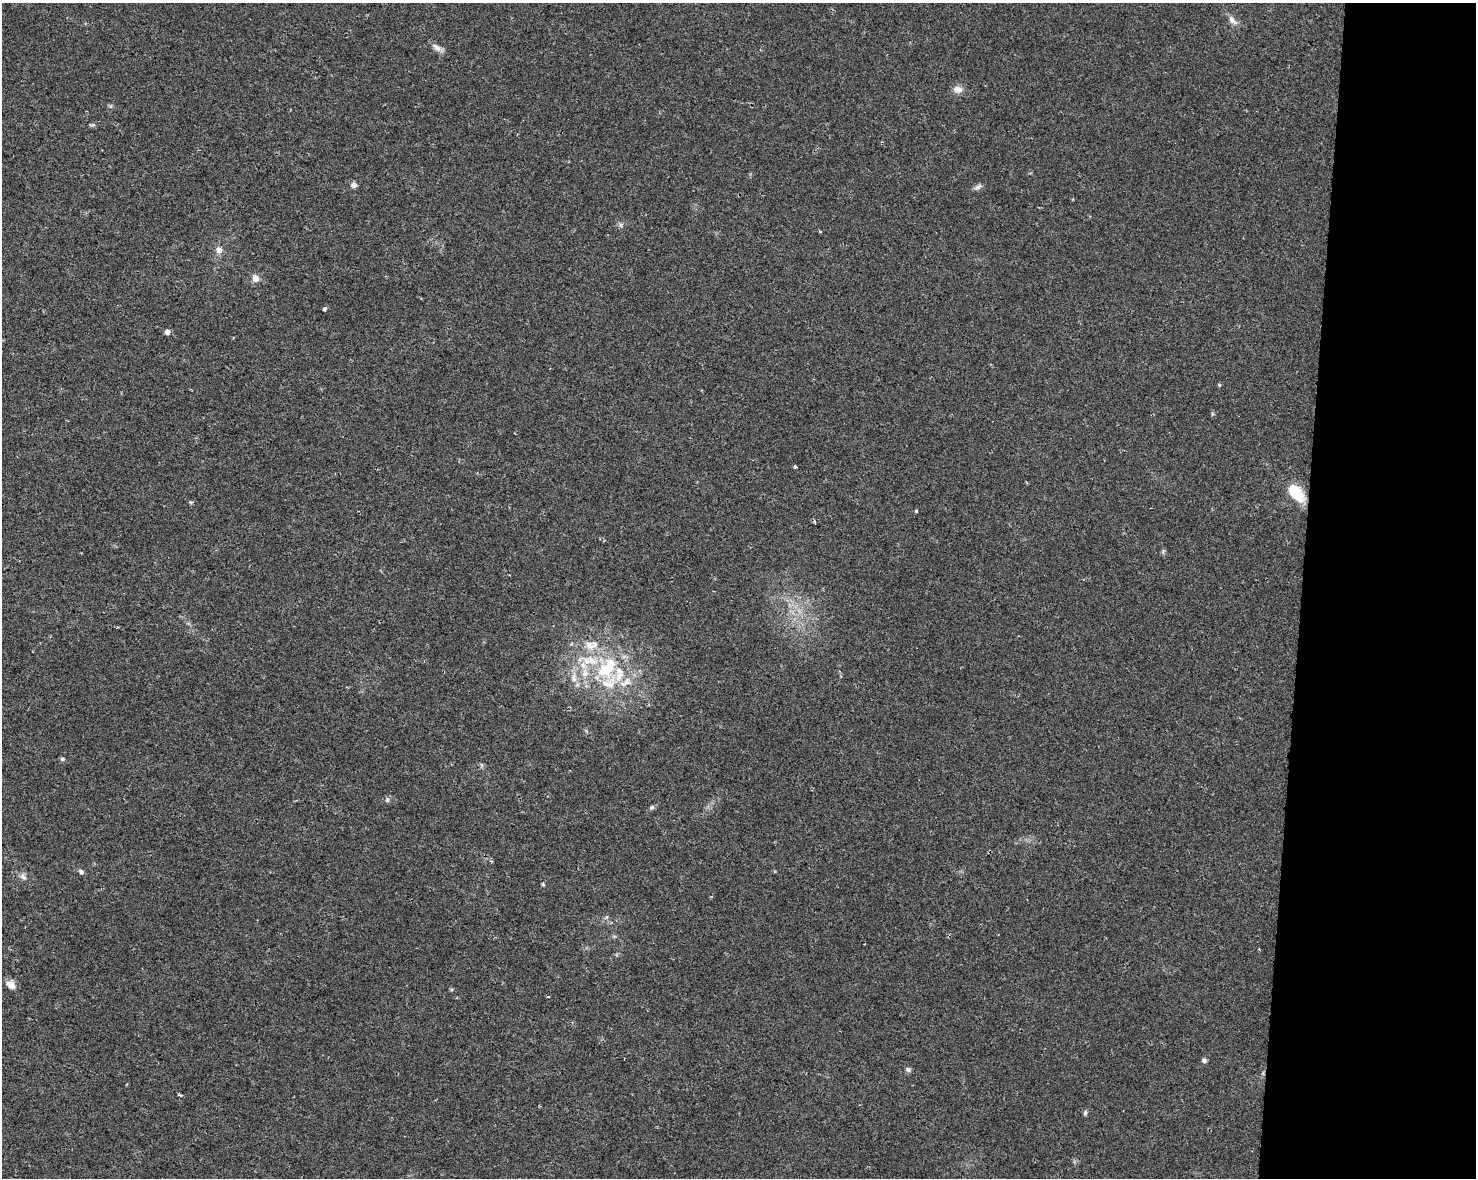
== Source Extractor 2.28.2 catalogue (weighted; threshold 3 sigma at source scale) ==
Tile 9 of 3 x 4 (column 3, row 3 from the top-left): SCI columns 3176-4649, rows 1185-2360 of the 4934 x 4714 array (HDU 1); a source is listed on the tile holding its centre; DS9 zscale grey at full resolution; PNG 1478 x 1180 px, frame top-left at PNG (2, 3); no overlay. Shown black and unused: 12% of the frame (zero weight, under 2 of 3 exposures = <1% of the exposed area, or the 3 px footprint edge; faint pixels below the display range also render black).
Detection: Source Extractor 2.28.2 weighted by HDU 2 'WHT'; one run over the whole footprint, this tile lists its part. Background 0.0196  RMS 0.0049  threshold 0.0222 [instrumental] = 3 sigma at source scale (4.5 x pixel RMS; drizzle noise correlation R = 1.50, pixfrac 1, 0.0396/0.0396 arcsec/px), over >= 5 px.
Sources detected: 45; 1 cosmic-ray / hot-pixel residue — not listed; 8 inside a brighter listed object's ellipse — not listed separately; the other 36 listed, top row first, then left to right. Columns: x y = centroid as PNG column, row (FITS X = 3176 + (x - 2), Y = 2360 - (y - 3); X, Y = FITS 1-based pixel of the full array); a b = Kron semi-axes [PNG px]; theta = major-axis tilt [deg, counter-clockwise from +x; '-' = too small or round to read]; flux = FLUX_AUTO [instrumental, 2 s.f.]
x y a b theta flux
1232 20 16 7 -45 3
437 48 13 8 -36 2.8
958 89 12 9 -2 3.2
354 185 7 6 - 2
978 187 12 6 33 1.7
621 225 7 6 - 1.2
820 232 4 3 - 0.48
219 250 9 8 - 2.7
255 278 6 5 - 4.9
324 309 4 4 - 1.2
167 332 5 4 - 3.3
1219 385 5 4 - 0.59
1212 414 6 4 72 0.61
795 466 4 3 - 1.1
1296 492 19 10 -49 18
190 502 6 4 -44 0.63
916 511 3 3 - 0.7
1163 551 8 4 90 0.82
589 645 15 11 -49 5.3
605 670 26 21 11 27
574 678 13 8 -85 3.6
626 681 14 9 61 5
62 759 6 5 - 0.84
482 765 6 4 -70 0.76
387 800 8 4 -81 0.86
651 807 7 5 34 0.98
81 871 7 5 -33 1.3
23 877 11 7 -44 2
543 884 5 3 - 0.62
606 917 6 4 70 0.73
11 985 11 8 -42 3.7
1204 1060 5 5 - 1.5
908 1069 7 6 - 1.2
127 1084 4 2 - 0.41
180 1095 5 3 - 0.76
1085 1113 7 5 74 0.95